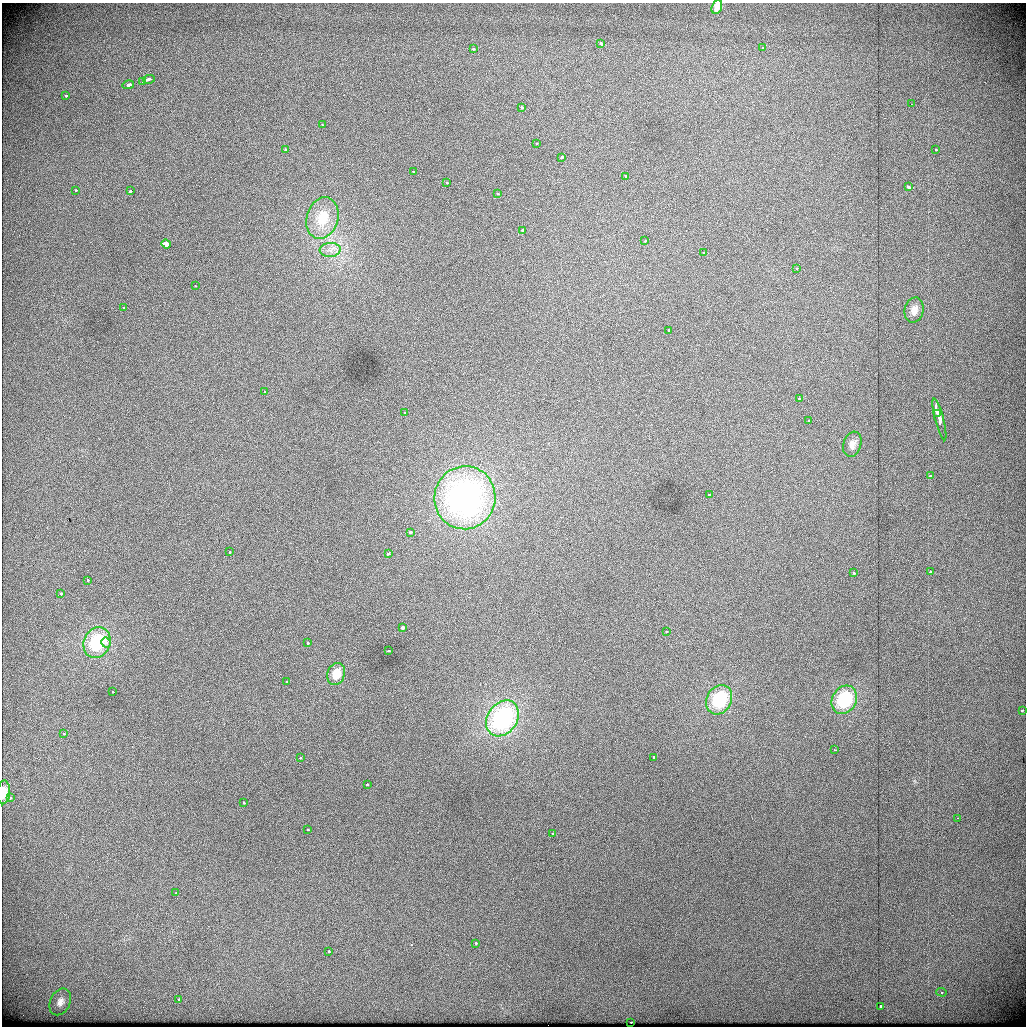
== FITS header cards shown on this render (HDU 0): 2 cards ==
NAXIS1  =                 1024          /
NAXIS2  =                 1024          /

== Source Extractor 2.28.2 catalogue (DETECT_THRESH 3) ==
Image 1024 x 1024 px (HDU 0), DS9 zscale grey, 1 PNG px = 1 image px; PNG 1028 x 1028 px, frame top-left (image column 1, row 1024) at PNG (2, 3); each listed source drawn as its Kron ellipse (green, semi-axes under 4 px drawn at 4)
Background 448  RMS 2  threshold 6.1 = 3 sigma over >= 5 px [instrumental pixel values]
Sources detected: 82; all 82 listed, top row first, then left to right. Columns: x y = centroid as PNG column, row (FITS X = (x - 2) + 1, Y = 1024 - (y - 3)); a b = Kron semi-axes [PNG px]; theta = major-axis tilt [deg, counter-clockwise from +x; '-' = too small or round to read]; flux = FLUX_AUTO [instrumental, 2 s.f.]
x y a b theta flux
717 7 7 5 70 640
601 43 4 3 - 400
763 48 3 2 - 130
473 49 3 2 - 530
149 79 6 3 8 1300
142 82 4 3 - 960
128 85 6 3 14 1900
66 96 3 3 - 820
911 104 2 2 - 97
521 108 3 3 - 430
322 125 3 2 - 330
536 143 3 3 - 160
285 150 3 3 - 340
935 150 3 3 - 230
561 157 3 3 - 510
414 172 3 3 - 550
626 176 3 3 - 730
447 183 3 3 - 330
908 187 3 3 - 850
76 190 3 3 - 330
130 191 3 2 - 660
497 193 3 3 - 440
322 218 21 15 74 4600
522 230 4 3 - 470
645 241 3 3 - 190
166 244 5 4 - 5200
330 250 10 7 5 910
703 253 3 3 - 420
797 268 3 3 - 190
195 286 3 2 - 260
123 308 3 3 - 290
914 310 13 9 76 1100
669 330 3 3 - 1000
265 392 3 3 - 250
799 399 3 3 - 170
405 412 3 3 - 370
937 413 3 3 - 3600
939 419 21 3 -75 2700
808 420 3 2 - 110
852 444 13 9 73 950
930 476 3 3 - 250
709 495 3 3 - 330
465 498 31 30 - 42000
410 532 3 3 - 710
230 552 3 2 - 170
388 554 3 3 - 690
931 572 3 3 - 930
853 573 3 3 - 390
88 580 3 3 - 330
61 594 3 3 - 750
402 628 3 3 - 1500
666 631 3 3 - 290
97 642 16 13 65 8900
106 643 5 4 - 580
308 643 3 2 - 270
389 651 3 2 - 150
336 674 11 9 68 1500
286 682 3 2 - 130
113 692 3 2 - 230
719 700 15 12 61 8800
844 700 15 12 61 9400
1022 710 3 2 - 380
502 718 19 14 55 22000
64 734 3 3 - 250
834 750 3 2 - 140
654 757 3 3 - 360
300 758 3 3 - 190
367 785 3 3 - 590
4 792 12 6 87 1300
10 798 3 3 - 900
243 803 3 3 - 630
957 818 3 2 - 220
307 830 4 4 - 320
552 833 3 2 - 200
176 893 3 2 - 210
476 943 3 3 - 290
329 952 3 3 - 470
941 992 5 4 - 250
178 1000 3 3 - 470
60 1002 14 10 65 980
881 1006 3 3 - 2900
631 1022 3 2 - 200
At the frame edge (FLAGS 8, measured only in part): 2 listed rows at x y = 717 7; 4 792